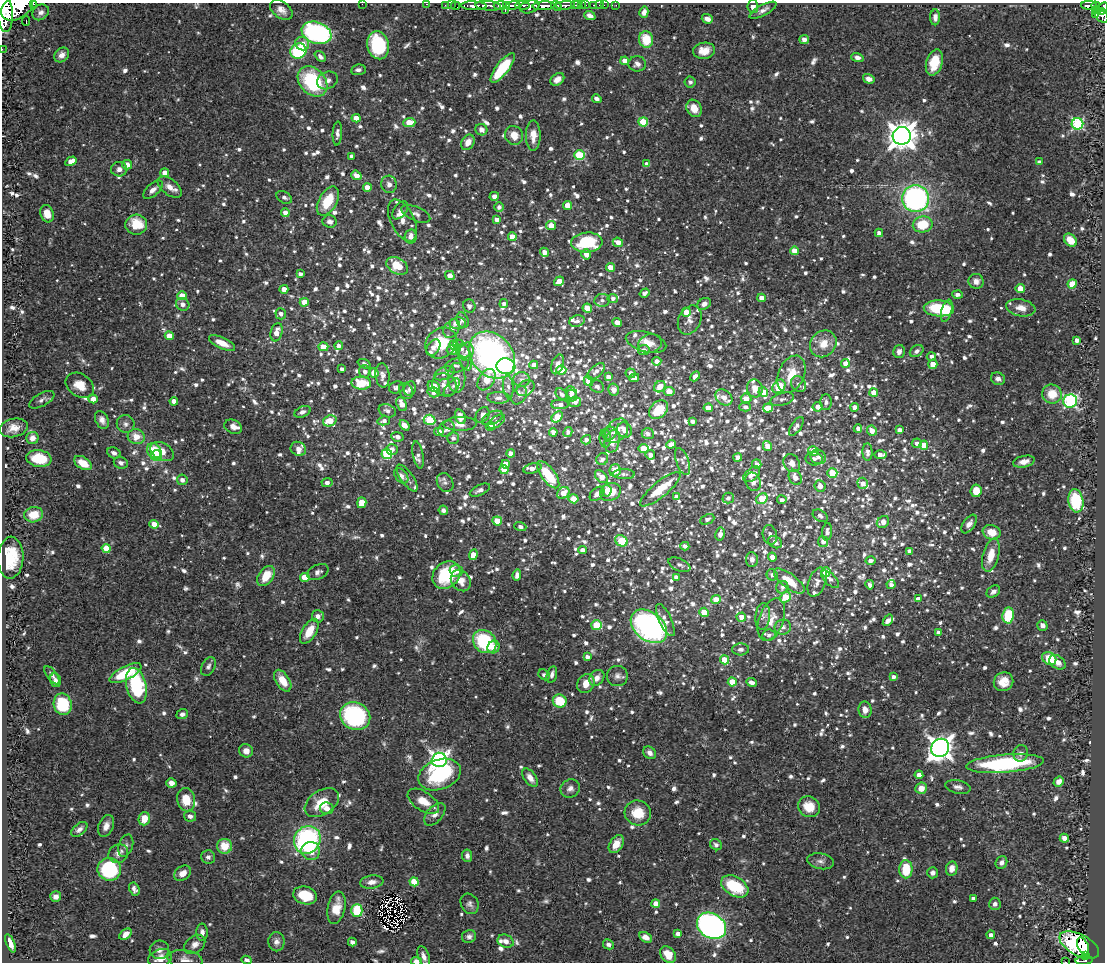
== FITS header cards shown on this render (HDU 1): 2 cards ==
NAXIS1  =                 1103
NAXIS2  =                  960

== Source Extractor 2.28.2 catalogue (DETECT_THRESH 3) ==
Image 1103 x 960 px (HDU 1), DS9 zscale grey, 1 PNG px = 1 image px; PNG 1107 x 964 px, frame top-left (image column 1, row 960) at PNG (2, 3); each listed source drawn as its Kron ellipse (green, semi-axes under 4 px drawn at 4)
Background 0.578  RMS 0.02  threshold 0.0591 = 3 sigma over >= 5 px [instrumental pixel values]
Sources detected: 1572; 2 with non-positive FLUX_AUTO (blend fragments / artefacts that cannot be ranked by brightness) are neither listed nor drawn; of the other 1570, the 500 brightest by FLUX_AUTO listed and drawn (1070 fainter detections omitted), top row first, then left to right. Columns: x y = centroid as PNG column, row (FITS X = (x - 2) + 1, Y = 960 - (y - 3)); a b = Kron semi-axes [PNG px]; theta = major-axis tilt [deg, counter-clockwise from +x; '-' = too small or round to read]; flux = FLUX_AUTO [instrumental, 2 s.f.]
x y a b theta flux
33 4 4 2 - 100
362 4 2 2 - 47
427 4 3 2 - 13
445 5 2 2 - 10
451 5 2 2 - 10
500 5 6 3 4 64
506 5 3 3 - 55
513 5 7 4 15 320
523 5 7 3 -3 220
565 5 9 3 4 420
576 5 5 2 - 88
581 5 3 2 - 14
585 5 3 2 - 44
593 5 3 2 - 19
599 5 2 2 - 6.5
604 5 2 2 - 7.7
616 5 2 2 - 5.3
1089 5 8 4 -3 110
455 6 4 3 - 24
474 6 13 4 -2 680
488 6 13 4 -5 750
544 6 11 4 3 880
556 6 6 3 -38 350
1096 6 4 3 - 92
17 7 17 11 31 3900
530 7 10 6 17 550
753 7 6 5 - 8.5
1103 7 5 4 - 200
281 10 12 8 -36 9.7
763 10 15 5 28 6.3
1097 10 4 3 - 49
4 11 21 8 -84 3500
505 11 4 2 - 100
1101 11 4 3 - 130
41 12 9 7 37 6
644 12 5 4 - 6.4
1096 15 3 3 - 21
1101 15 8 5 -49 270
590 16 6 4 -22 6.7
935 17 8 5 90 5.9
707 19 5 5 - 7.8
26 21 4 2 - 66
317 33 15 10 -21 270
646 39 8 7 - 36
804 39 5 4 - 5.6
302 44 7 6 - 13
378 45 14 10 -75 110
2 49 2 2 - 7.2
298 51 8 7 - 87
704 51 11 8 9 15
62 55 8 6 42 7.7
320 57 6 4 -44 4.9
857 57 6 4 -16 5.6
625 61 4 4 - 18
934 63 13 8 74 28
637 64 9 8 - 6.1
503 68 18 6 52 66
358 70 7 5 8 4.7
557 79 7 5 36 9.5
869 79 6 4 -17 8.7
327 80 11 8 25 7.2
313 81 17 12 -47 110
690 82 5 5 - 4.8
597 99 5 4 - 5.3
694 108 9 7 -60 15
356 118 4 4 - 12
643 122 5 4 - 60
409 123 6 4 5 31
1077 124 6 6 - 160
481 130 6 5 - 7.7
337 133 12 4 86 5.3
514 135 10 8 -61 16
533 135 15 7 -90 14
902 136 9 9 - 1900
468 142 8 6 58 12
579 155 5 5 - 87
352 156 4 3 - 4.8
71 161 6 4 31 13
1039 162 4 4 - 5.8
647 164 4 4 - 8.2
127 165 5 5 - 12
119 169 8 7 - 7
165 173 4 4 - 11
356 175 5 4 - 11
389 184 8 8 - 7.5
170 187 14 7 -38 10
367 187 4 4 - 16
153 190 12 6 42 7.4
494 196 5 4 - 5.3
284 197 8 5 -31 4.7
916 198 13 13 - 300
328 201 16 9 61 42
568 205 4 4 - 19
499 207 5 4 - 5
400 210 10 6 53 5.9
285 213 4 4 - 9.5
47 214 9 6 -72 18
416 214 15 7 -23 6.6
497 219 4 4 - 7.1
402 221 22 12 -64 14
330 222 7 6 - 5.8
923 224 10 8 11 43
136 225 11 10 - 34
551 225 5 4 - 16
879 233 4 4 - 6.3
411 236 7 6 - 9.4
512 237 4 4 - 18
1070 240 7 5 -46 18
587 242 16 10 4 72
618 242 5 4 - 11
794 251 4 4 - 20
544 252 4 4 - 10
586 254 5 4 - 9.3
397 266 12 8 -29 36
610 267 4 4 - 19
300 274 4 4 - 5.5
450 276 5 4 - 11
559 281 5 4 - 11
976 281 7 7 - 8.5
1072 284 5 4 - 38
284 289 4 4 - 13
1020 289 4 4 - 29
644 293 5 3 - 4.8
957 294 5 4 - 5
182 296 4 4 - 23
613 298 5 4 - 4.8
761 298 4 4 - 11
602 300 7 6 - 4.8
304 302 4 4 - 18
504 303 4 4 - 4.7
183 304 7 6 - 6.8
704 304 7 5 35 6
469 306 6 6 - 5.1
587 308 4 4 - 19
939 308 15 8 -3 69
1021 308 14 8 -11 14
947 311 11 5 74 17
686 312 4 4 - 18
281 314 6 5 - 6.2
462 320 8 6 -71 4.8
690 320 15 11 65 10
577 321 8 5 17 5.3
617 322 5 4 - 11
458 323 8 5 7 13
452 329 10 7 54 8.1
277 332 9 5 75 14
169 336 4 4 - 17
1077 340 4 4 - 6.9
646 342 21 10 -15 15
222 343 14 5 -24 17
441 343 17 14 40 58
650 344 12 9 15 11
823 344 14 12 49 20
454 345 5 4 - 18
339 346 4 4 - 5.2
323 347 5 4 - 18
433 348 9 6 56 7.5
461 349 10 6 -51 6.7
453 350 6 5 - 6.8
644 350 6 5 - 5.8
899 351 6 5 - 7.1
917 351 7 5 35 5.6
466 352 9 7 77 6.9
492 355 26 20 -47 490
931 356 4 4 - 4.8
465 357 14 6 -74 8.3
657 361 4 4 - 6.8
845 363 4 4 - 11
364 364 7 4 -21 5.1
558 364 10 6 71 6.9
933 364 4 4 - 14
457 365 12 7 12 5.5
534 365 4 4 - 8.6
506 366 9 8 - 77
342 369 4 4 - 5.2
561 370 5 4 - 22
365 371 6 6 - 5.8
596 371 10 5 41 6.8
374 373 5 5 - 13
444 373 11 6 21 7.2
631 373 5 4 - 5.7
791 374 19 13 66 26
382 375 12 7 -84 8.9
695 376 6 4 46 4.7
608 377 4 4 - 7.5
457 378 15 9 -90 7.5
634 378 5 4 - 8.9
998 379 7 6 - 5.8
486 380 12 7 57 34
522 380 8 7 - 6.8
589 381 5 4 - 20
361 383 10 6 -2 42
798 384 8 7 - 5.4
80 385 15 11 -34 22
444 385 13 11 -29 12
434 386 6 5 - 37
597 386 7 6 - 5.1
779 386 7 6 - 49
396 387 8 6 21 5.2
508 387 11 5 -84 6.1
660 387 6 5 - 17
452 388 11 5 52 4.7
526 388 9 7 36 5
410 389 7 6 - 5.4
755 389 9 8 - 12
614 390 6 5 - 9.6
406 391 8 6 -62 5.2
669 391 5 4 - 17
433 392 6 5 - 6.3
763 392 5 4 - 21
571 393 6 5 - 5.3
874 393 4 4 - 16
562 394 7 5 -42 5.3
1052 394 10 9 - 27
519 395 10 7 57 6.2
571 396 6 5 - 5.6
724 397 9 7 -41 13
499 398 11 6 -2 6.4
93 399 4 4 - 14
746 399 5 5 - 14
782 399 12 6 16 4.7
42 400 14 6 29 5.2
174 401 4 4 - 10
1070 401 7 6 - 230
575 402 6 5 - 5
826 402 8 5 -90 5.5
402 404 7 5 -67 15
560 404 9 5 0 7.6
745 407 6 4 0 4.9
818 407 5 5 - 9.3
855 407 4 4 - 9.8
708 408 4 4 - 9.9
768 408 5 4 - 24
659 410 11 8 41 35
387 411 9 6 -19 6.6
302 412 8 5 23 5.2
483 415 8 6 56 7.4
460 417 7 5 -70 15
557 417 6 4 46 45
492 418 11 6 25 6.3
102 420 9 6 -63 7.3
430 420 6 5 - 74
330 421 7 5 21 32
384 421 6 4 14 5.2
692 421 4 4 - 5.6
497 422 10 5 38 6.7
126 424 9 8 - 5.8
460 424 17 7 1 12
404 425 6 4 -50 10
490 426 4 4 - 7.3
796 426 11 5 56 5.2
233 427 9 6 -23 7.1
14 428 14 9 12 14
447 429 9 7 46 7.2
858 429 4 4 - 5.1
625 430 8 7 - 15
872 430 5 4 - 14
899 430 4 3 - 5.2
616 431 14 10 50 17
439 432 4 4 - 11
553 432 4 4 - 7.2
568 432 5 4 - 5.1
609 433 7 6 - 4.8
648 434 6 5 - 6.5
136 437 8 7 - 16
397 437 6 4 -10 7
32 438 6 6 - 8.5
453 438 6 5 - 5.2
605 438 9 5 -89 5.7
586 440 5 4 - 5
612 441 11 7 77 14
917 443 5 4 - 5.5
671 444 4 4 - 11
924 445 4 4 - 17
767 446 5 4 - 13
643 448 5 4 - 26
298 449 8 7 - 7.4
392 449 6 5 - 7.9
154 451 8 7 - 25
813 451 5 5 - 18
162 452 13 8 -30 16
868 452 9 5 -87 5.3
114 453 7 5 -26 5.7
387 454 5 5 - 90
511 454 4 4 - 14
418 455 14 5 -79 5.1
650 455 5 4 - 6.6
880 455 6 4 2 8.1
156 456 6 5 - 42
738 457 4 4 - 8.3
818 457 8 7 - 6.1
39 458 13 8 -8 37
602 459 6 5 - 5.1
814 459 8 6 -9 6.2
683 462 14 6 -70 6.6
1024 462 11 5 12 9.1
83 463 10 6 -30 22
121 463 7 5 -21 4.6
792 463 9 7 -57 11
505 464 4 4 - 21
757 464 5 4 - 7.8
532 468 9 5 15 10
504 470 4 4 - 22
615 470 6 5 - 27
832 473 5 5 - 35
624 474 11 5 -1 4.8
752 474 10 6 41 10
548 475 16 7 -53 51
401 476 9 6 -52 6.3
601 477 7 5 -45 13
795 477 8 6 -60 12
407 478 16 6 -54 5.5
182 480 5 5 - 7
753 482 9 7 -69 9.2
327 483 5 4 - 5.9
445 483 10 7 -60 4.9
863 483 6 5 - 11
820 486 6 5 - 9.3
660 489 25 7 39 39
480 490 11 5 25 6.4
606 491 6 5 - 7.9
976 491 6 5 - 18
610 492 11 8 29 24
563 493 6 5 - 17
597 494 8 5 43 4.9
677 496 4 3 - 7.6
728 498 6 5 - 5.1
574 499 5 4 - 23
762 499 6 5 - 43
782 500 5 4 - 5.4
1076 501 12 7 -80 76
362 503 5 4 - 29
443 510 5 4 - 4.6
34 515 9 7 11 27
820 516 8 5 -32 6
707 519 7 4 24 5
497 521 5 4 - 28
883 522 7 5 42 11
154 524 4 4 - 18
969 524 11 6 54 8.9
520 527 6 4 -19 5.2
827 532 9 5 84 6.2
992 532 9 7 -20 20
720 534 6 4 80 7.7
770 535 10 7 -77 6.4
621 541 6 5 - 56
775 542 7 5 -31 7
823 542 5 5 - 8.5
685 546 4 4 - 4.7
106 548 5 4 - 26
583 550 4 4 - 7.7
910 551 4 4 - 7.9
473 555 5 4 - 21
991 555 17 8 75 22
772 557 4 4 - 9.2
11 558 21 12 87 53
752 560 7 6 - 6.4
870 561 5 4 - 6
679 565 12 6 -25 4.8
456 571 6 6 - 6.7
318 572 11 7 26 6.4
826 572 5 4 - 41
446 575 15 12 43 81
517 575 6 4 84 6
772 575 6 5 - 6.2
266 576 11 7 56 27
305 577 5 4 - 30
676 577 4 4 - 6.8
830 579 11 5 -42 6.2
461 581 11 9 -53 16
789 581 18 7 -37 27
817 582 15 8 69 8.7
870 585 4 4 - 4.6
891 585 4 4 - 4.7
782 587 6 6 - 5
993 591 7 5 35 5.9
785 597 6 4 41 37
716 599 5 4 - 17
918 599 4 4 - 6.9
704 612 4 4 - 28
1008 615 8 5 82 60
318 616 6 6 - 6.6
763 616 13 7 84 6.6
741 617 5 4 - 11
665 620 17 6 -65 8.4
771 620 22 12 70 19
888 620 6 4 55 6.3
596 625 5 5 - 51
1042 625 5 5 - 5.1
649 626 20 14 -39 350
783 627 8 7 - 5.6
309 631 14 7 59 24
939 632 4 4 - 7.7
769 635 7 5 10 4.7
485 642 13 10 -45 110
494 647 6 6 - 11
741 649 8 6 5 5
587 657 4 3 - 6.1
1049 659 7 6 - 36
724 660 4 4 - 24
1057 662 9 6 -34 9.9
208 666 10 6 64 4.6
125 673 17 7 27 58
552 674 8 5 75 5.4
52 675 11 5 -53 4.8
544 675 6 4 -38 4.7
617 676 10 10 - 7.2
893 677 4 4 - 5.4
597 678 8 7 - 10
55 680 7 5 -74 4.9
283 681 12 6 -57 23
732 682 4 4 - 29
751 682 5 4 - 8.2
1003 682 10 9 - 17
586 684 10 8 60 17
136 686 18 10 -77 110
560 701 7 6 - 41
63 704 11 9 -79 68
865 710 8 6 -79 10
182 714 6 5 - 4.8
355 716 15 13 -28 160
940 748 9 8 - 1200
246 751 7 6 - 9.4
650 753 7 5 -47 7.1
1021 753 8 7 - 5.2
439 760 7 7 - 560
1005 764 39 9 4 170
440 775 22 15 20 120
919 775 4 4 - 8.9
530 778 10 6 -54 11
1059 781 5 4 - 8.6
171 783 5 4 - 7.5
958 787 13 6 -11 6
921 788 6 5 - 14
570 789 10 9 - 7.1
186 800 12 9 -79 26
423 801 18 9 -34 21
322 803 19 12 33 33
809 807 11 10 - 26
327 808 7 6 - 8.1
638 813 13 12 - 31
435 814 13 7 47 8.7
190 816 6 5 - 5.9
144 819 7 5 72 21
106 826 11 7 68 9.5
79 829 9 5 40 6.2
1064 838 4 4 - 7.4
307 840 14 13 - 230
616 844 10 6 57 16
716 845 6 5 - 5.7
126 846 11 7 72 5.9
224 846 7 7 - 24
311 851 9 9 - 18
118 854 10 9 - 8.1
467 856 6 5 - 5.4
208 857 7 7 - 4.9
820 861 13 8 -10 7
1001 863 6 5 - 5.4
952 868 7 5 78 10
109 869 12 11 - 120
906 869 9 6 -90 43
183 873 9 7 35 12
933 873 5 5 - 4.9
372 882 12 6 8 8.6
414 882 4 4 - 39
735 886 15 9 -30 70
134 889 7 5 -62 5.6
305 895 12 8 -15 41
56 897 5 5 - 6.5
973 899 4 4 - 5.1
470 904 10 8 -62 5.8
656 904 4 4 - 18
995 904 6 5 - 5.3
336 908 16 8 78 24
357 910 6 5 - 64
711 926 15 12 -33 650
202 932 8 5 -89 6.6
125 934 7 4 37 10
678 934 4 4 - 6.9
991 935 4 4 - 5.9
469 936 7 6 - 4.9
646 937 7 5 -30 9.6
506 941 8 6 -22 7.8
276 942 9 8 - 7.1
352 942 4 4 - 5.6
10 943 9 4 -68 11
195 944 11 8 38 9.3
608 944 5 4 - 4.8
1079 945 22 10 -28 110
1083 946 9 5 -64 58
159 950 10 9 - 6.8
668 955 9 7 -51 17
424 956 11 5 -69 7.9
1085 956 4 3 - 17
160 958 12 8 22 13
185 959 17 9 -9 9.6
247 960 5 4 - 4.8
1084 960 8 4 6 92
416 961 5 3 - 10
1065 962 3 2 - 13
At the frame edge (FLAGS 8, measured only in part): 10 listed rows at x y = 33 4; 362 4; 427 4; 1103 7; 4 11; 2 49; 247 960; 1084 960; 416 961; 1065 962
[1070 fainter detections neither listed nor drawn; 2 non-positive-flux detections neither listed nor drawn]